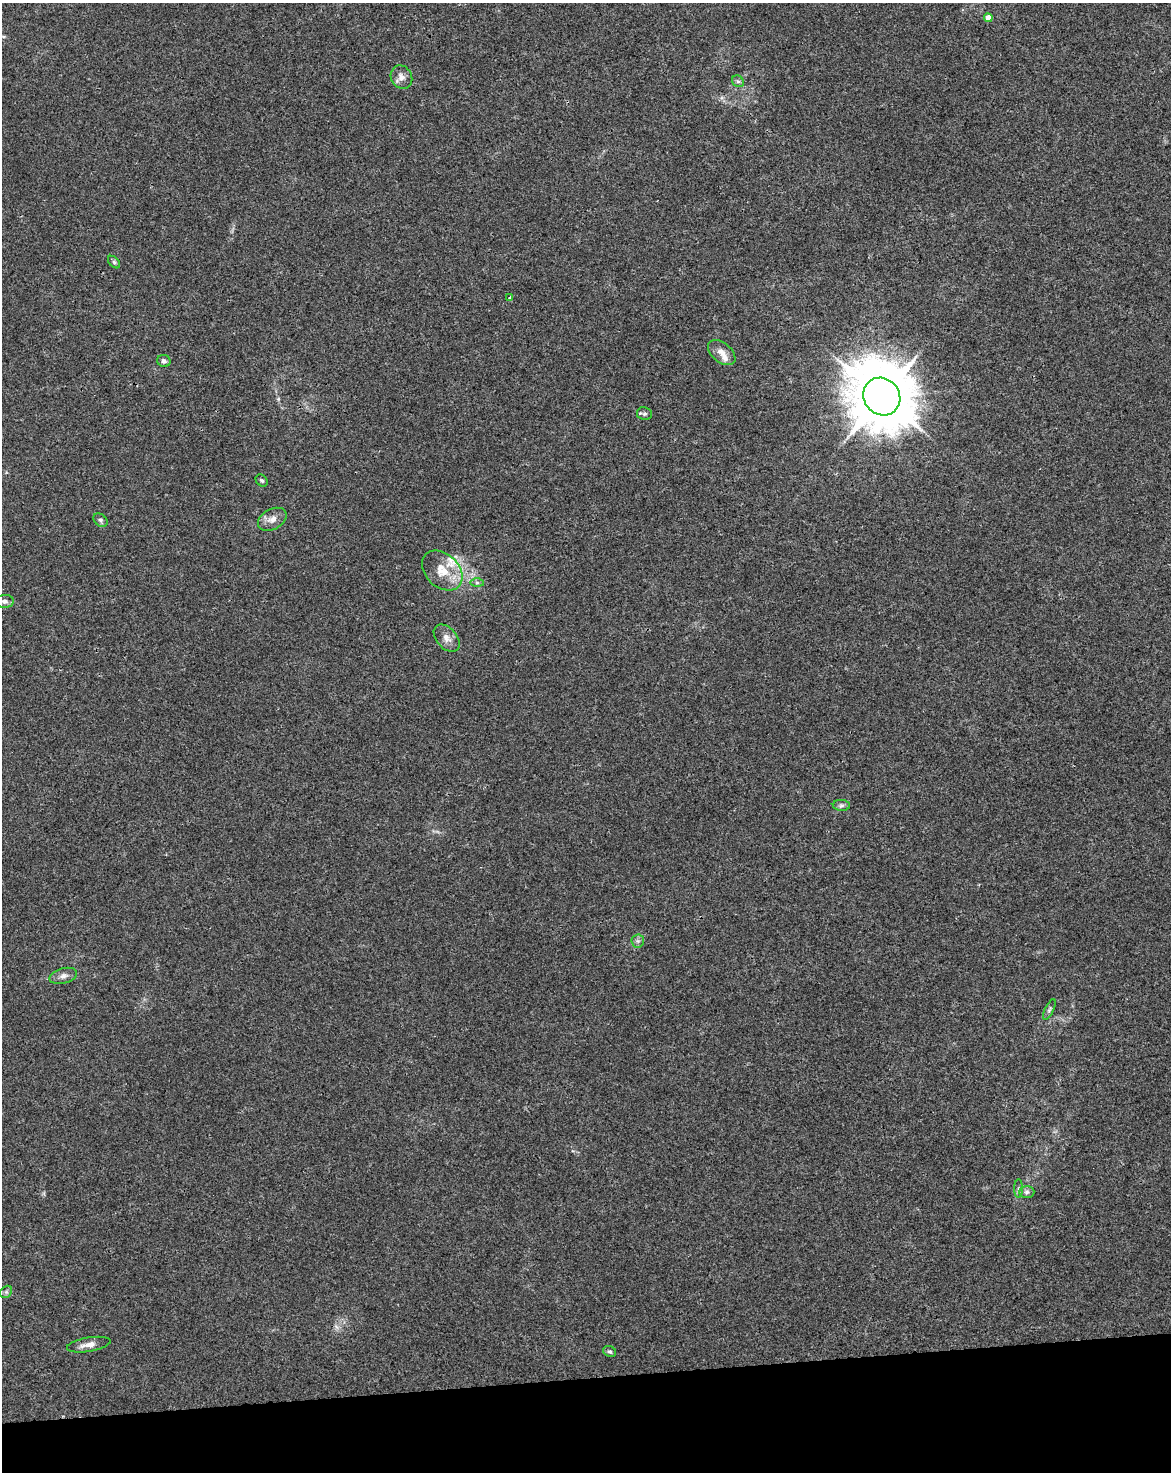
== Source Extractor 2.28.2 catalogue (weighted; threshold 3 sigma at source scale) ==
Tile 10 of 4 x 3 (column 2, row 3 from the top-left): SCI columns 1227-2395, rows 68-1537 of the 4791 x 4502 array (HDU 1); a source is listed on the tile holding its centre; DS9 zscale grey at full resolution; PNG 1173 x 1474 px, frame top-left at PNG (2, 3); each listed source drawn as its Kron ellipse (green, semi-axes under 4 px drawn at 4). Shown black and unused: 6% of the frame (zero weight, under 3 of 4 exposures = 5% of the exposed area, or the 3 px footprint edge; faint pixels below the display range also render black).
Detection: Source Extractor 2.28.2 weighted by HDU 2 'WHT'; one run over the whole footprint, this tile lists its part. Background 0.00476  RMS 0.003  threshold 0.0135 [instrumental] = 3 sigma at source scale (4.5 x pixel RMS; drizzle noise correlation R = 1.50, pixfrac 1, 0.0396/0.0396 arcsec/px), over >= 5 px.
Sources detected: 28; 3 inside a brighter listed object's ellipse — not listed separately; the other 25 listed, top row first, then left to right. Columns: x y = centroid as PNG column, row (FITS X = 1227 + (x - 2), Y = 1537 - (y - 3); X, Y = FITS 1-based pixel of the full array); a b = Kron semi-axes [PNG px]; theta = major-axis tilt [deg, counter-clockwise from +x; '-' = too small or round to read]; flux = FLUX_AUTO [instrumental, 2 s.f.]
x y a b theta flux
988 18 4 4 - 3
401 77 12 10 -61 2
738 81 6 5 - 0.61
114 262 7 4 -45 0.52
510 297 4 2 - 0.36
722 353 16 9 -40 2.4
164 361 7 6 - 1
882 397 19 18 - 2100
644 414 8 6 -11 0.69
262 481 7 5 -42 0.58
272 519 15 10 28 2.4
101 520 8 5 -42 0.73
442 571 23 16 -43 6.6
477 583 7 4 -1 0.63
4 601 9 6 4 0.98
447 638 16 10 -48 2.3
841 805 8 5 -4 0.83
638 941 6 6 - 0.72
63 976 14 7 15 1.5
1049 1009 11 4 63 0.73
1018 1189 9 4 90 0.77
1027 1192 7 6 - 0.86
6 1292 7 5 45 0.61
89 1345 22 7 10 2.4
610 1352 7 5 -29 0.58